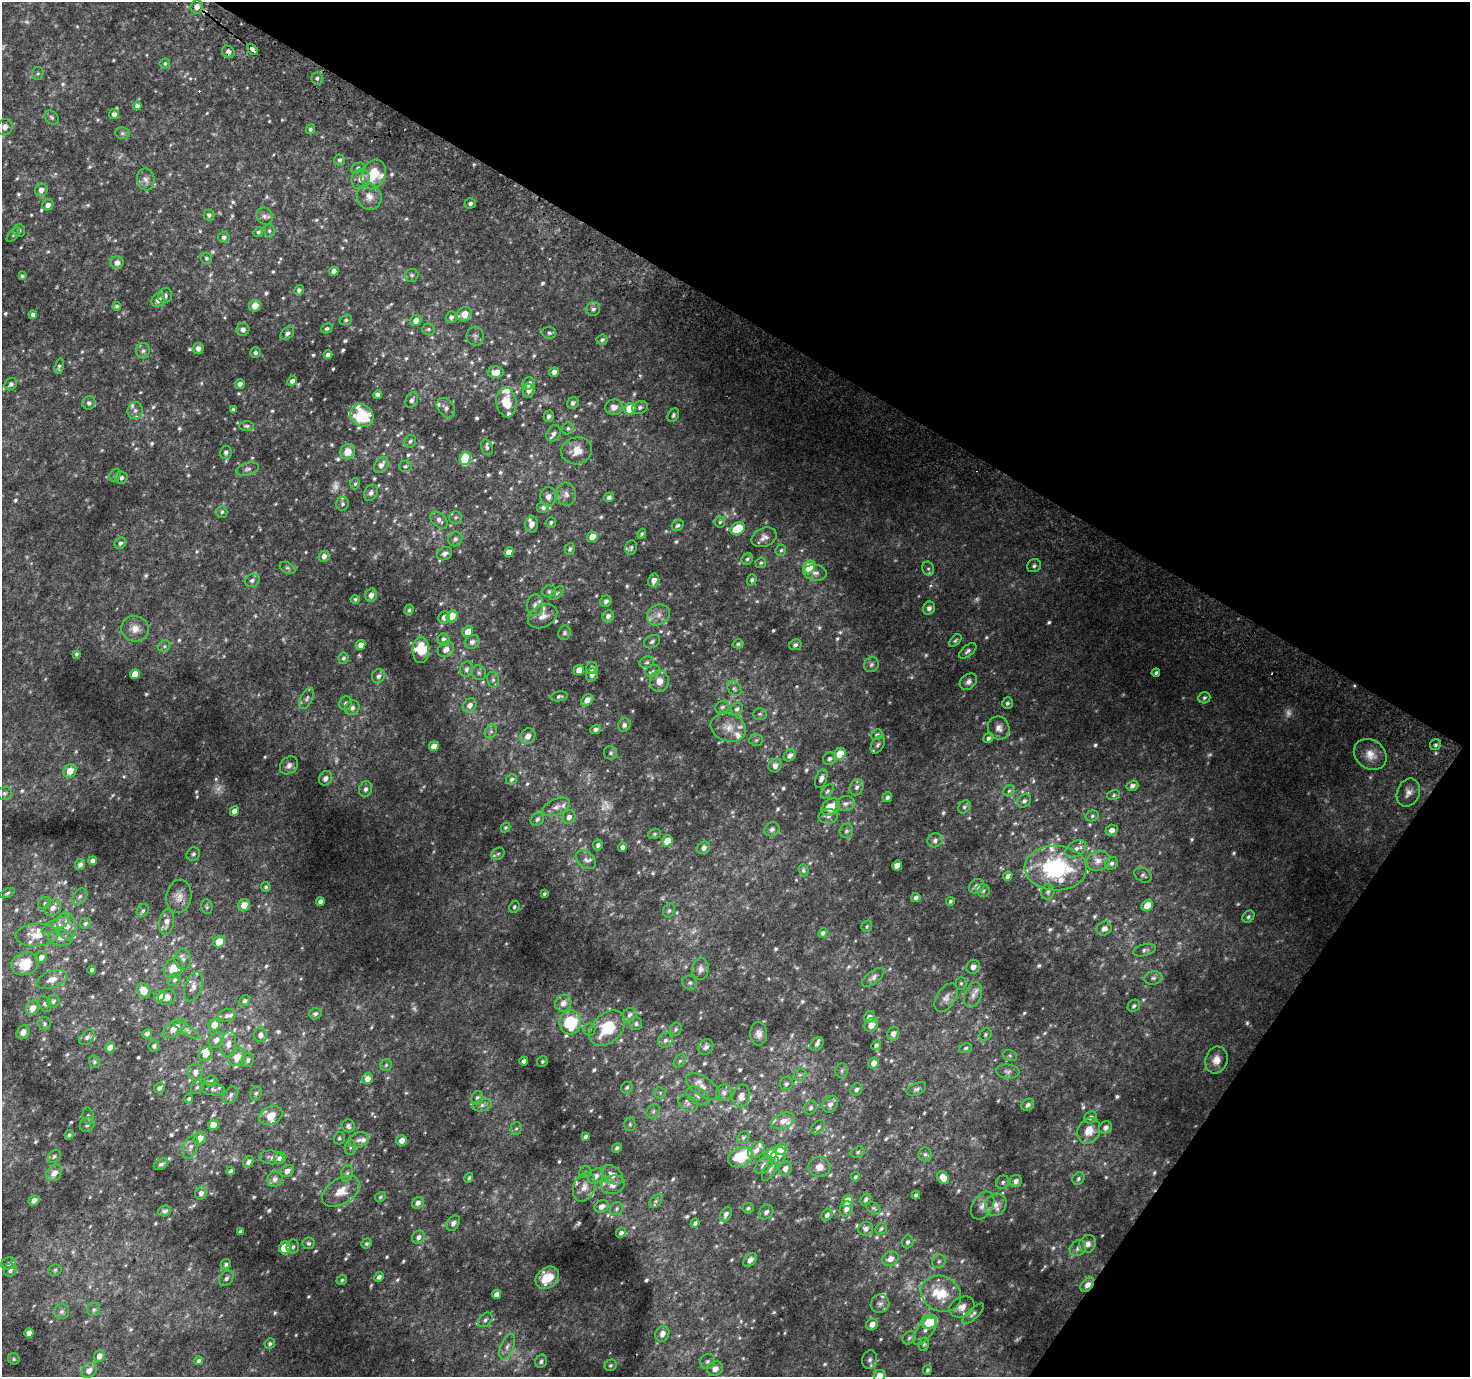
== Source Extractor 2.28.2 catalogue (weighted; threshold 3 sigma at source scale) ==
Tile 8 of 4 x 4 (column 4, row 2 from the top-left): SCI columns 4436-5903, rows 3045-4419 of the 5928 x 6022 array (HDU 1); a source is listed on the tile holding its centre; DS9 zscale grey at full resolution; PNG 1472 x 1379 px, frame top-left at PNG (2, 2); each listed source drawn as its Kron ellipse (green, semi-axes under 4 px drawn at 4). Shown black and unused: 30% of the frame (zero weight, under 2 of 3 exposures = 2% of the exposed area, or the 3 px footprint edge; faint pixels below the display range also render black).
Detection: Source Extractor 2.28.2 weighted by HDU 2 'WHT'; one run over the whole footprint, this tile lists its part. Background 0.0434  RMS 0.012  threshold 0.0548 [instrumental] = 3 sigma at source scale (4.5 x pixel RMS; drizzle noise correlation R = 1.50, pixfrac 1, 0.0396/0.0396 arcsec/px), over >= 5 px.
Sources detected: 893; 46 too faint to see at this stretch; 1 inside a brighter object's white glare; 2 cosmic-ray / hot-pixel residue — neither listed nor drawn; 47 inside a brighter listed object's ellipse — not listed separately; of the other 797, all 500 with FLUX_AUTO >= 2.18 (the completeness limit of this list) listed and drawn (297 fainter detections not listed), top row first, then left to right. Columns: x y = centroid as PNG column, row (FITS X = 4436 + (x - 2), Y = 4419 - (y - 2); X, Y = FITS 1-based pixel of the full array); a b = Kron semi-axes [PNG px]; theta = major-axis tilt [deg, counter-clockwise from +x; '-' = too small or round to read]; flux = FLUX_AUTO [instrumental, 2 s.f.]
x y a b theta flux
197 7 7 6 - 7.5
252 49 6 3 -47 27
228 52 7 5 -45 5.3
165 63 5 5 - 2.3
38 74 6 5 - 2.3
317 78 6 5 - 3.2
137 106 4 4 - 4.8
114 114 5 5 - 4.8
52 117 8 6 -45 2.9
5 127 8 7 - 7.1
310 129 5 4 - 2.5
122 133 7 5 -13 2.8
339 160 5 5 - 3.4
358 168 7 5 28 2.2
374 174 15 11 66 31
146 179 11 9 -81 7.1
361 179 10 8 64 8.9
41 190 6 6 - 7.5
369 196 13 12 - 11
470 203 6 5 - 3.2
48 205 6 5 - 5.7
209 215 5 5 - 3.6
264 216 9 7 -53 4.1
19 230 6 6 - 2.9
269 231 6 5 - 2.4
258 232 5 4 - 2.2
13 235 9 4 48 2.2
224 237 5 5 - 3.7
206 258 6 5 - 2.3
117 263 6 6 - 7.1
334 271 4 4 - 6.8
412 275 7 6 - 3.1
22 276 4 4 - 2.5
299 290 5 4 - 3.9
165 296 7 7 - 5
158 300 7 6 - 7.6
117 306 4 4 - 2.6
255 306 6 5 - 14
593 309 7 7 - 3.7
464 314 8 7 - 14
33 315 4 4 - 5.6
451 317 6 5 - 4.1
346 320 6 5 - 2.4
416 321 6 5 - 8.1
327 328 6 4 30 2.6
243 329 6 6 - 5.7
428 329 6 5 - 2.7
287 333 8 5 42 4.1
549 333 7 6 - 3.1
475 336 9 8 - 4.3
602 340 5 5 - 2.9
198 348 5 5 - 6.6
143 351 8 7 - 4
255 353 5 5 - 3.5
328 355 4 4 - 4.2
59 366 8 4 76 2.7
496 372 8 5 4 12
554 372 5 4 - 5.2
292 381 5 4 - 5.1
11 384 7 5 39 3.6
240 384 5 4 - 5.5
529 384 6 6 - 5.7
529 390 7 6 - 6.7
378 395 4 4 - 4.4
412 400 8 6 65 3.9
506 402 15 10 -82 21
89 403 7 6 - 4.1
573 403 6 5 - 4.6
614 407 8 8 - 8.6
640 407 8 6 25 4.2
446 408 11 8 -50 5.7
630 409 5 5 - 35
135 410 8 7 - 4.9
233 410 4 4 - 4.8
362 415 12 10 -36 61
673 415 7 5 59 2.7
549 416 6 5 - 4
247 426 7 5 -1 3
568 428 6 5 - 2.8
554 433 9 6 59 5.6
410 441 7 5 55 3.1
487 447 8 5 -69 3.3
577 451 15 13 17 18
226 452 6 5 - 3.8
348 452 8 7 - 14
465 459 6 5 - 62
381 465 9 6 53 6.8
405 466 6 6 - 2.6
247 469 11 6 15 4.2
115 475 7 5 63 2.4
121 478 6 6 - 3.8
355 484 6 4 73 2.2
371 493 8 6 62 4.9
566 494 11 9 89 8.1
548 497 9 8 - 6.6
609 497 5 4 - 3.8
343 504 7 6 - 3.2
543 508 6 5 - 4
222 512 6 5 - 2.4
455 517 6 6 - 2.9
439 520 10 6 -43 5.5
720 522 5 5 - 2.2
551 523 5 5 - 2.7
531 524 8 6 87 8.6
678 525 6 5 - 2.9
738 529 7 5 32 39
642 534 5 4 - 2.4
592 537 5 5 - 14
764 537 13 9 23 7.2
455 539 7 7 - 4.4
120 543 6 5 - 3.8
631 548 7 5 81 2.7
570 549 6 5 - 3.1
781 550 6 5 - 2.3
509 552 5 4 - 9.7
445 554 8 6 30 5.3
324 556 6 5 - 6.6
747 559 6 5 - 2.9
761 563 5 5 - 2.2
1034 566 7 6 - 3.5
809 567 7 5 54 44
287 568 8 5 -26 2.5
928 569 7 5 -68 2.8
815 573 11 8 -8 6.3
252 580 7 6 - 4.1
654 580 7 5 76 6.9
752 580 5 4 - 3
549 591 7 6 - 3.3
557 593 8 4 45 2.3
371 595 6 5 - 6.9
355 599 4 4 - 2.2
606 601 6 5 - 4.3
535 605 11 8 82 6.5
929 608 7 6 - 4.3
409 610 6 4 71 2.4
658 615 12 10 32 9.5
452 616 6 5 - 22
543 616 15 11 28 11
608 616 6 5 - 5.7
444 617 6 5 - 7
135 629 14 13 - 12
468 631 6 5 - 13
565 633 7 6 - 3.2
444 640 6 6 - 5
955 640 7 4 45 2.2
472 642 8 6 33 5.3
652 642 8 6 27 3.4
738 644 5 4 - 2.5
361 645 5 4 - 7.3
795 645 6 5 - 3.4
164 646 6 5 - 2.5
446 649 8 7 - 8.5
421 650 13 8 89 22
968 651 10 5 39 3.7
76 654 4 4 - 2.2
344 658 6 5 - 2.9
647 662 7 5 14 2.8
871 664 8 7 - 3.9
592 668 6 5 - 5.7
466 669 8 6 68 4.2
579 670 5 5 - 11
653 671 7 6 - 2.9
479 673 8 7 - 3.3
1156 673 4 3 - 2.8
135 674 5 4 - 18
592 675 6 6 - 4.6
378 676 7 6 - 4.4
493 680 8 6 -77 3.4
659 681 10 9 - 12
968 682 9 7 40 5.8
734 689 8 6 -50 3.7
559 696 8 5 8 3
307 698 11 6 64 4.2
1204 698 6 5 - 2.7
587 700 7 5 43 9.8
345 703 7 6 - 3.8
1007 703 6 5 - 3.2
470 705 8 6 48 7.2
722 707 7 6 - 3.7
352 708 7 7 - 5.7
737 709 6 5 - 3.6
760 714 7 5 0 2.6
624 725 7 6 - 4.1
728 727 18 13 -18 17
999 728 12 10 -61 8.1
595 729 5 4 - 4.1
491 731 7 5 53 3.4
877 735 6 5 - 2.7
528 736 8 7 - 9.7
988 738 5 4 - 3.1
756 740 7 5 5 2.5
878 745 9 6 59 3.2
1435 745 6 5 - 2.7
434 746 5 4 - 9.9
611 753 6 6 - 3.2
840 754 6 5 - 20
1370 754 17 14 -39 17
790 755 6 5 - 4.8
830 759 7 6 - 3.6
289 765 10 8 43 6.2
775 766 7 6 - 6.6
70 771 7 6 - 19
325 778 7 6 - 6.2
512 779 6 5 - 3.1
821 779 10 5 70 5
1132 786 6 5 - 4.8
857 787 8 6 66 4.5
366 789 8 6 66 4.6
827 791 8 5 53 2.4
1009 791 6 5 - 2.3
1408 792 14 11 67 8.7
4 793 7 7 - 3.4
1114 795 6 5 - 2.2
887 797 5 4 - 3.5
1024 801 7 6 - 3.8
845 804 9 7 6 6
556 807 15 8 23 8
831 807 10 7 41 23
964 807 7 5 55 3.1
234 811 5 4 - 9.6
828 816 9 7 4 4.8
1092 816 7 5 16 2.6
569 817 7 6 - 6.6
537 819 7 6 - 3.7
506 827 5 4 - 2.3
772 829 8 7 - 4.7
1111 830 6 5 - 6.5
846 831 7 6 - 3.4
654 834 6 5 - 2.3
935 840 8 7 - 4.5
667 841 6 5 - 24
598 845 5 4 - 3.8
623 847 4 4 - 5.1
704 848 7 6 - 5.4
1076 849 11 7 31 6.4
193 854 7 6 - 3
498 854 7 5 42 2.5
586 860 11 7 -39 6
93 861 4 4 - 5.4
1098 861 12 10 19 11
1111 863 7 5 44 3.6
80 865 5 5 - 4.8
897 865 5 4 - 10
1056 868 31 22 -2 130
803 870 6 5 - 2.5
1143 875 9 7 -35 3.4
1008 876 5 4 - 5.1
977 886 8 7 - 5.8
266 887 5 4 - 2.2
983 890 7 6 - 3
1048 892 7 6 - 3.5
7 893 8 4 25 2.3
544 894 4 3 - 2.2
80 896 9 6 48 4.5
179 896 17 12 81 12
916 898 5 4 - 4
950 901 4 4 - 2.4
320 902 4 4 - 4.5
45 903 7 5 33 2.5
244 905 6 5 - 15
1147 905 6 5 - 16
207 907 7 5 -78 2.3
514 907 6 5 - 2.4
53 908 9 7 45 8.5
669 910 7 5 72 2.7
143 911 7 5 53 2.7
1248 917 7 5 46 2.6
167 922 13 7 81 8.6
85 923 6 5 - 3
55 925 15 5 27 6.8
67 926 14 9 -83 15
867 926 6 5 - 2.2
1104 928 8 6 34 6.5
823 933 5 4 - 3.1
37 935 21 11 4 18
61 938 12 8 0 8.8
219 942 6 5 - 19
1144 950 11 6 14 4
41 957 6 5 - 6.5
183 960 10 8 -84 5.6
25 964 14 11 17 31
973 967 7 6 - 6.6
173 968 11 9 53 19
700 969 11 8 80 6.8
92 970 4 3 - 3.3
873 977 13 6 37 5.3
1153 978 9 6 8 4.2
52 979 16 8 20 11
175 980 7 5 46 3.3
690 983 7 7 - 3.3
961 983 6 5 - 2.2
193 987 15 8 71 8.1
144 991 8 6 -56 15
973 995 13 8 70 8.6
159 996 6 5 - 12
167 997 9 7 27 7.5
946 998 16 9 56 8.8
53 1001 7 6 - 3.3
245 1001 6 5 - 3
563 1003 9 8 - 9.3
45 1004 8 6 -63 2.9
1134 1006 6 5 - 2.9
32 1008 8 6 58 11
315 1014 6 5 - 3.3
227 1015 8 6 13 5.2
630 1015 7 6 - 4.5
869 1017 6 5 - 5.8
570 1022 12 11 - 68
44 1024 6 6 - 2.7
636 1024 6 6 - 2.9
214 1025 6 5 - 13
871 1025 7 6 - 9.9
174 1028 13 7 35 12
607 1028 20 14 46 49
590 1029 6 6 - 2.2
676 1029 7 5 64 2.7
187 1030 15 4 -32 5
23 1032 7 6 - 5
147 1034 5 4 - 4.1
759 1034 12 8 -88 7.1
893 1034 7 6 - 6.7
985 1034 7 5 48 2.5
260 1035 7 6 - 6.2
87 1037 9 5 42 4.3
216 1040 8 7 - 6.4
665 1040 8 7 - 4.7
228 1044 13 8 83 8.2
817 1044 8 5 48 3.6
876 1045 5 4 - 3
154 1046 6 5 - 3.5
110 1047 5 4 - 11
706 1047 8 7 - 5.5
966 1048 6 5 - 2.4
206 1054 7 6 - 11
1010 1056 7 5 -18 2.5
237 1057 9 7 55 14
248 1060 7 6 - 3.9
1216 1060 13 11 71 13
524 1061 4 4 - 3.7
680 1061 7 5 59 3
94 1062 6 5 - 2.3
542 1062 6 5 - 2.2
874 1063 6 5 - 7.7
386 1065 6 5 - 2.3
842 1071 7 6 - 2.9
195 1072 8 7 - 6.6
1008 1072 12 7 -4 5.3
800 1075 7 5 41 3
367 1079 5 5 - 9.2
211 1081 6 5 - 2.4
786 1084 7 6 - 2.7
703 1086 19 9 -33 12
197 1087 7 5 60 2.5
159 1088 5 5 - 4.9
627 1088 6 5 - 2.5
213 1089 12 6 -7 4.6
856 1089 7 5 48 3.6
916 1089 10 5 26 3.3
256 1093 7 5 71 2.9
660 1093 6 5 - 2.3
724 1093 8 7 - 4.6
231 1095 9 6 57 4.6
698 1096 12 7 -31 6.8
741 1096 11 8 77 10
477 1098 7 6 - 3.7
189 1099 4 4 - 2.8
688 1104 10 7 -31 5.2
830 1104 8 7 - 6.1
482 1105 9 6 15 4.9
1028 1105 7 5 42 4.4
811 1108 7 6 - 3.4
653 1111 7 6 - 3.1
271 1115 12 9 24 14
88 1116 8 5 -81 2.7
1091 1117 6 5 - 4
783 1121 12 7 24 9.9
630 1124 7 5 -89 2.4
87 1125 8 6 42 3.8
213 1125 5 5 - 13
348 1126 7 6 - 3.6
818 1127 8 5 44 3.9
1105 1127 7 5 46 5.6
516 1129 6 5 - 2.5
1089 1131 13 11 63 17
69 1135 5 4 - 2.8
585 1136 4 3 - 3.5
743 1137 7 5 54 2.5
200 1138 7 6 - 11
339 1138 6 5 - 2.5
359 1140 10 7 20 6.2
402 1140 5 5 - 8.6
190 1147 12 7 69 6.4
350 1147 7 5 87 2.8
617 1148 5 4 - 3.2
781 1149 6 5 - 17
756 1150 10 6 44 7
858 1152 7 5 17 2.7
771 1154 6 5 - 20
925 1154 7 6 - 2.9
54 1156 7 5 46 2.6
778 1156 10 7 58 8.4
271 1157 12 7 -6 5.7
741 1157 13 9 22 37
280 1158 6 5 - 6.1
248 1162 6 5 - 4.5
161 1164 8 5 28 2.9
764 1165 11 6 49 6
820 1167 11 10 - 12
770 1169 13 5 58 4.7
785 1169 7 6 - 5.9
231 1171 4 3 - 3.5
287 1171 7 5 34 7.3
585 1172 6 5 - 2.2
54 1173 9 7 49 11
347 1173 8 6 73 3.9
612 1175 12 8 -38 10
596 1176 9 6 50 6.8
855 1177 4 4 - 2.5
469 1178 5 4 - 2.2
943 1178 7 5 -54 11
275 1179 8 7 - 6.2
1078 1179 7 5 49 3.1
1016 1181 6 6 - 5.3
1003 1182 7 6 - 3.3
613 1185 12 9 18 9.6
584 1187 15 10 67 12
341 1191 21 12 32 21
201 1193 7 5 60 5.6
916 1195 4 3 - 2.5
380 1197 5 4 - 2.2
866 1199 6 5 - 3.1
34 1200 6 5 - 7.5
656 1201 8 5 45 3.4
847 1201 6 5 - 27
418 1203 6 5 - 5.8
996 1205 11 10 - 10
602 1206 7 6 - 7.2
983 1206 15 10 58 9.9
748 1208 5 5 - 2.4
873 1208 8 5 -35 2.7
616 1209 7 6 - 3
846 1209 8 6 62 5.7
164 1211 7 5 16 3.5
766 1212 8 6 45 4.6
726 1214 8 5 64 4.9
827 1215 6 5 - 4.5
453 1223 8 6 56 5.1
695 1223 5 4 - 2.9
866 1229 7 7 - 4.7
881 1229 6 5 - 2.4
240 1231 4 3 - 2.3
621 1233 5 4 - 4.1
418 1237 7 5 49 4.3
908 1242 6 5 - 3
309 1243 6 6 - 2.5
367 1243 5 4 - 2.3
1087 1244 9 8 - 7.7
293 1247 7 6 - 3.1
285 1248 6 5 - 26
1078 1248 9 7 43 5.7
890 1259 8 7 - 8.5
750 1260 8 5 47 5.8
939 1261 7 6 - 3.7
9 1263 7 5 22 3.6
226 1264 5 5 - 3
10 1270 6 6 - 5
55 1270 6 5 - 2.4
379 1277 5 4 - 3.9
226 1278 8 6 49 4
547 1278 13 10 39 27
342 1280 5 4 - 2.2
1087 1285 8 5 51 7.9
497 1294 5 4 - 8.2
941 1294 21 17 -25 39
880 1304 9 9 - 5.6
962 1307 13 9 27 10
94 1309 6 6 - 2.9
61 1312 7 7 - 3.9
973 1314 14 5 43 3.9
485 1320 8 6 45 3.5
929 1322 7 7 - 33
872 1324 6 5 - 8.8
925 1330 17 7 54 7.6
29 1333 4 4 - 6.2
662 1334 8 6 66 8.1
909 1338 7 6 - 3.2
270 1344 5 5 - 2.7
924 1344 7 5 74 2.2
507 1347 13 6 69 7
99 1356 6 5 - 8.1
14 1359 6 5 - 2.2
870 1360 9 7 77 4.3
199 1361 4 3 - 3.4
541 1361 7 5 57 3.4
707 1361 8 7 - 4.1
611 1365 6 5 - 2.4
715 1369 8 7 - 8.7
89 1370 8 6 44 8.1
927 1370 5 4 - 2.4
880 1376 6 5 - 8.9
Overlapping masked pixels (flux is a lower limit): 4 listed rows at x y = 197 7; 228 52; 179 896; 1087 1285
Isophote crosses this tile's border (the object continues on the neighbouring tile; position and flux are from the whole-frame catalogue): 2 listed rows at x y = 715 1369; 880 1376